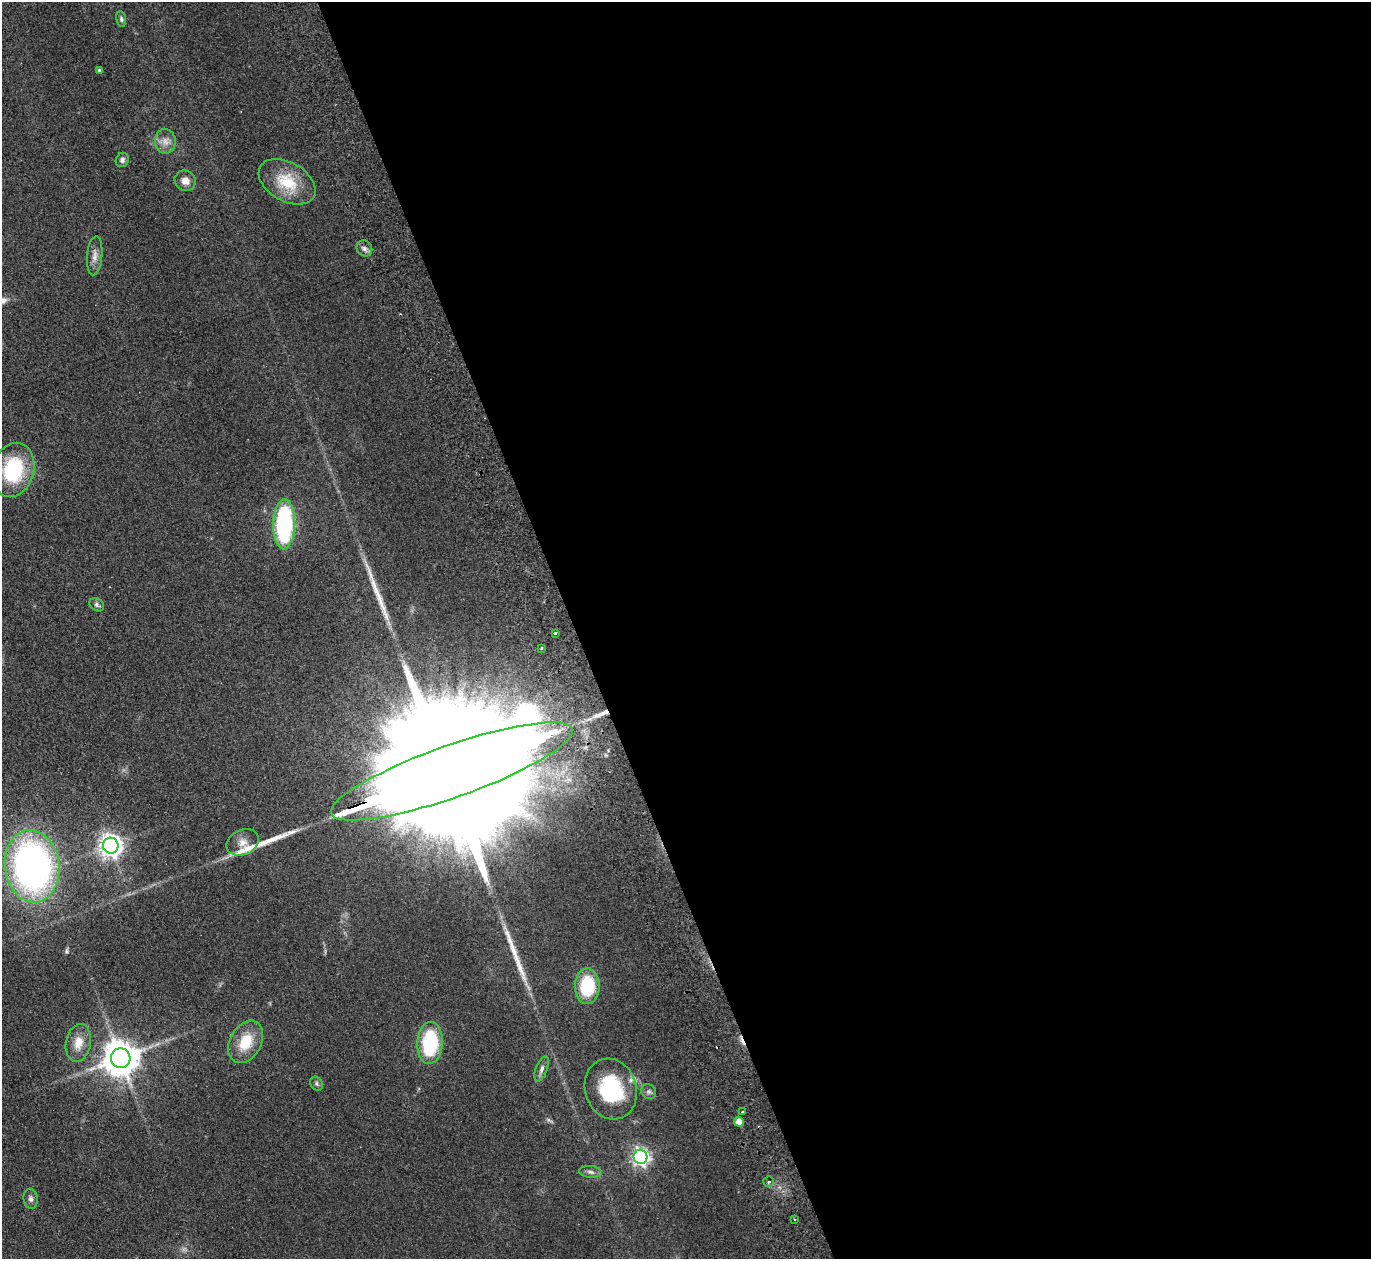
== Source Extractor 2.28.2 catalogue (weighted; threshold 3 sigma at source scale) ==
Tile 8 of 4 x 4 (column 4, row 2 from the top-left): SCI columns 4162-5530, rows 2819-4075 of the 5585 x 5508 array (HDU 1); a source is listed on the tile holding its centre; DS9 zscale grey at full resolution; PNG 1373 x 1261 px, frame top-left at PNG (2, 2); each listed source drawn as its Kron ellipse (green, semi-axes under 4 px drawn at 4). Shown black and unused: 58% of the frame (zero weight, under 2 of 3 exposures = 3% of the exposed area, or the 3 px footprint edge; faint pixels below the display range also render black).
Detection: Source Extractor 2.28.2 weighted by HDU 2 'WHT'; one run over the whole footprint, this tile lists its part. Background 0.0914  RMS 0.01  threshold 0.0452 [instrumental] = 3 sigma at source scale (4.5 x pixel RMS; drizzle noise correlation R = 1.50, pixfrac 1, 0.05/0.05 arcsec/px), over >= 5 px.
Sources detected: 40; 1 too faint to see at this stretch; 1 inside a brighter object's white glare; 1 cosmic-ray / hot-pixel residue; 3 long thin detections or spike segments (spike, bleed or trail) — neither listed nor drawn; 1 inside a brighter listed object's ellipse — not listed separately; the other 33 listed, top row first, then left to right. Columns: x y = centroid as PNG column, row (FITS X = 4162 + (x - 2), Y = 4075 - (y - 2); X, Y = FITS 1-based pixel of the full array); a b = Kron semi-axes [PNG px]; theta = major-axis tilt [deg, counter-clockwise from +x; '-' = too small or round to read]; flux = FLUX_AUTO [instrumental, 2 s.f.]
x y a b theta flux
121 19 8 5 -80 2.1
99 70 4 3 - 1.2
165 141 12 10 -88 8.2
122 160 7 6 - 2.9
185 181 11 10 - 7.1
287 182 31 19 -30 37
364 248 8 7 - 3.8
95 256 19 7 85 7.1
13 470 27 20 74 71
284 524 25 11 89 140
97 605 8 6 -38 2.4
555 633 3 3 - 1.8
542 648 3 3 - 2.3
452 771 128 26 19 140000
243 842 17 12 24 15
111 846 8 7 - 730
32 866 36 27 -83 430
587 986 18 12 -90 53
246 1042 23 15 61 28
78 1043 19 12 79 14
430 1043 21 12 87 70
121 1058 10 10 - 2300
542 1069 13 6 69 4
316 1084 7 6 - 2.2
611 1089 31 25 -72 74
649 1092 8 7 - 2.7
742 1112 3 3 - 1.6
739 1122 5 5 - 12
640 1157 7 7 - 320
590 1172 11 6 -6 3.4
769 1182 5 5 - 2.3
31 1199 10 7 -82 3.9
794 1219 3 3 - 1.6
Overlapping masked pixels (flux is a lower limit): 1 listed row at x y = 452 771